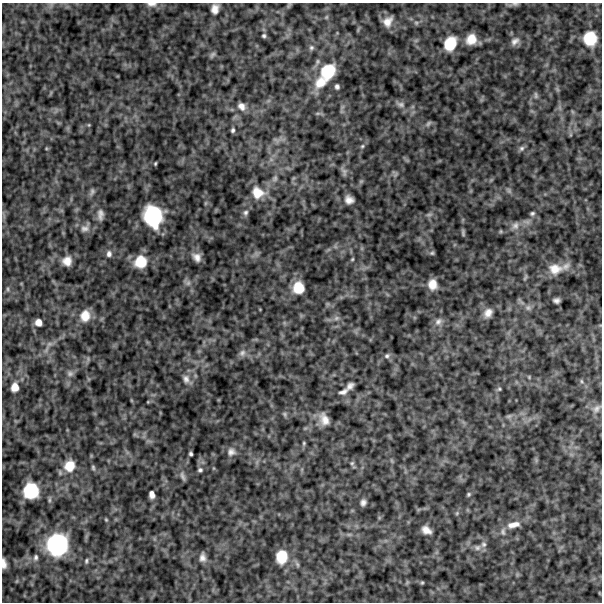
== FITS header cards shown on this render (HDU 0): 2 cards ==
NAXIS1  =                  600
NAXIS2  =                  600

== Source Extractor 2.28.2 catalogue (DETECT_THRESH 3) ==
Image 600 x 600 px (HDU 0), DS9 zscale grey, 1 PNG px = 1 image px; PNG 604 x 604 px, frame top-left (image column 1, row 600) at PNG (2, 3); no overlay
Background 461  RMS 120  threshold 361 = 3 sigma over >= 5 px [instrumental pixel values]
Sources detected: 108; all 108 listed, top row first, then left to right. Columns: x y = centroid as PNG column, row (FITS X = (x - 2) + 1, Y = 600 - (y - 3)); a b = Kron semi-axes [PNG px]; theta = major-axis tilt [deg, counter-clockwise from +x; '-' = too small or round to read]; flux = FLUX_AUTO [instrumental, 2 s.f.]
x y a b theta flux
152 4 13 6 -1 41000
515 4 9 5 -12 17000
289 5 9 4 60 14000
215 9 10 7 83 56000
326 17 6 4 89 11000
388 22 11 8 53 70000
416 23 6 5 - 14000
264 36 5 5 - 15000
590 38 12 11 - 220000
471 39 10 9 - 110000
515 41 12 8 32 43000
450 43 14 10 63 210000
311 48 7 7 - 21000
212 55 8 5 48 17000
328 71 20 16 53 290000
321 82 18 14 39 160000
337 87 6 5 - 21000
536 95 9 5 -79 18000
401 104 13 7 -21 39000
241 106 10 8 -49 51000
318 113 7 4 18 14000
428 123 9 5 46 17000
89 125 5 4 - 7600
233 130 5 4 - 18000
276 140 11 4 -22 23000
362 146 6 5 - 13000
521 148 8 7 - 23000
155 163 3 3 - 8800
344 171 13 6 -67 27000
396 174 7 4 71 14000
275 178 10 7 58 31000
509 191 9 5 -63 18000
92 192 10 6 72 23000
258 193 18 15 -23 160000
349 200 8 7 - 53000
206 203 6 4 71 9700
245 213 8 7 - 27000
532 213 6 5 - 15000
100 215 16 8 -88 47000
429 215 10 4 11 18000
153 216 18 15 -74 560000
515 226 12 9 61 48000
85 228 13 10 11 52000
463 233 8 4 -81 15000
432 253 6 5 - 14000
109 254 8 7 - 31000
197 257 10 8 -45 58000
352 259 5 4 - 9000
67 261 10 10 - 79000
140 262 13 12 - 170000
566 266 13 9 30 43000
555 269 18 14 -1 120000
525 277 9 3 65 11000
188 283 8 8 - 30000
432 284 11 9 -86 89000
298 288 12 11 - 160000
8 289 6 4 -90 11000
556 300 6 5 - 27000
528 308 8 8 - 29000
488 313 12 10 55 60000
85 316 14 12 78 110000
336 318 8 6 21 27000
438 321 12 9 49 45000
38 322 6 6 - 55000
49 344 9 5 24 28000
242 353 10 9 - 38000
387 356 8 6 27 22000
70 374 9 7 0 26000
529 377 4 4 - 8400
186 379 13 10 -73 54000
581 381 6 4 -88 11000
350 386 9 6 41 32000
15 387 8 7 - 79000
499 389 5 5 - 13000
343 392 12 6 21 30000
148 402 4 4 - 6700
597 408 13 8 40 41000
284 414 7 6 - 16000
509 416 8 6 13 19000
324 419 16 10 -66 84000
304 443 6 4 -84 11000
231 452 13 12 - 52000
191 454 4 3 - 15000
352 463 6 5 - 14000
69 466 13 12 - 130000
93 467 6 5 - 13000
200 470 6 6 - 18000
182 476 13 5 -69 27000
31 491 13 12 - 320000
469 494 6 5 - 12000
152 495 7 5 -77 43000
49 500 9 4 90 16000
363 502 6 5 - 29000
457 513 6 4 47 11000
106 520 4 4 - 8300
513 525 18 8 12 88000
426 530 10 7 -30 60000
503 532 11 7 -85 34000
349 534 7 4 0 14000
483 544 8 7 - 28000
57 545 22 21 - 750000
477 548 9 8 - 34000
36 557 9 6 88 24000
202 557 10 7 -90 40000
281 557 13 11 83 170000
86 561 7 5 73 15000
4 563 10 4 -83 45000
422 583 5 4 - 9300
At the frame edge (FLAGS 8, measured only in part): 3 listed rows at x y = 152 4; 515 4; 4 563